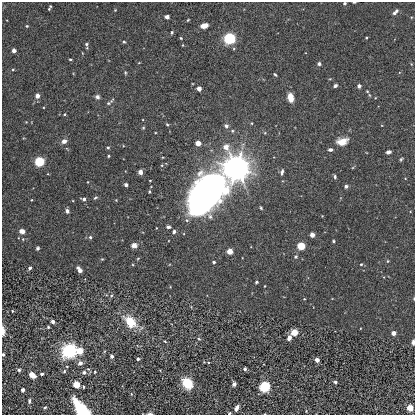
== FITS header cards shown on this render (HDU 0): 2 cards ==
NAXIS1  =                  413
NAXIS2  =                  413

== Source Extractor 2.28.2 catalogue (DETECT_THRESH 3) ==
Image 413 x 413 px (HDU 0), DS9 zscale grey, 1 PNG px = 1 image px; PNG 417 x 417 px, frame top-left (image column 1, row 413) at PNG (2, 2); no overlay
Background 7.01e-04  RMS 0.0059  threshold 0.0176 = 3 sigma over >= 5 px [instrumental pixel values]
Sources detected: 128; all 128 listed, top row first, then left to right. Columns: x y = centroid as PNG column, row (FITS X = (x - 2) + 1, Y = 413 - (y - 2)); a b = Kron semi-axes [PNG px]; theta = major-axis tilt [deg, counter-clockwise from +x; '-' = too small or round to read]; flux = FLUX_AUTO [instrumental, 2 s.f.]
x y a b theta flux
354 2 3 2 - 0.37
345 3 3 3 - 0.74
49 8 6 3 66 0.68
115 10 3 3 - 0.28
395 12 9 4 43 1.3
167 17 4 4 - 1.3
188 20 3 3 - 0.38
27 26 4 3 - 0.41
204 26 6 4 13 3.8
172 32 4 4 - 0.59
181 38 4 3 - 0.37
230 38 5 4 - 110
366 38 3 2 - 0.35
124 42 4 3 - 0.68
86 44 6 5 - 0.8
183 45 3 2 - 0.23
14 50 4 3 - 2.3
70 59 3 3 - 0.4
319 64 3 3 - 1.7
13 70 4 3 - 0.39
125 73 5 4 - 0.45
275 75 4 3 - 0.55
335 86 4 3 - 0.93
359 86 4 4 - 1.1
199 89 4 4 - 3.2
367 91 4 3 - 0.45
37 96 4 4 - 2.9
97 97 5 5 - 1.3
290 97 8 5 -77 4.6
108 103 7 4 26 0.76
64 114 4 3 - 0.53
26 122 3 3 - 0.24
252 123 4 3 - 0.32
167 124 5 3 - 0.48
226 126 6 5 - 1.2
143 128 4 4 - 0.43
232 131 5 4 - 0.54
64 141 5 5 - 1.9
342 141 12 8 13 4.4
198 143 4 4 - 5.3
108 147 4 4 - 0.58
330 150 5 4 - 1
388 152 5 4 - 1.5
108 156 3 3 - 0.47
401 159 4 3 - 0.52
39 161 4 4 - 51
236 168 10 10 - 680
140 172 5 4 - 1.8
282 172 7 4 77 1
335 177 4 4 - 0.76
150 181 3 2 - 0.25
126 185 3 3 - 1.6
346 186 3 3 - 1.5
215 187 6 6 - 160
149 192 3 2 - 0.44
205 194 24 18 51 340
95 198 6 4 39 0.56
84 199 4 3 - 1.4
31 200 4 2 - 0.26
116 200 3 3 - 0.3
261 208 4 3 - 0.47
67 211 4 4 - 1.3
210 216 9 5 -68 1.1
187 220 6 5 - 0.77
168 227 5 3 - 0.97
22 231 5 4 - 2.8
174 232 5 4 - 1
312 235 4 3 - 4.3
90 237 5 4 - 0.7
333 241 3 3 - 0.53
134 245 6 6 - 1.8
301 246 4 4 - 26
38 248 4 3 - 0.66
230 251 4 4 - 8.9
296 257 5 5 - 0.67
138 258 4 3 - 0.3
102 259 4 4 - 0.36
388 261 4 4 - 0.42
214 262 3 3 - 0.94
361 264 4 4 - 0.53
30 268 5 4 - 0.92
79 269 8 4 -54 1.8
256 282 3 3 - 0.55
265 286 2 2 - 0.3
111 296 6 4 55 0.63
304 299 3 2 - 0.27
414 299 4 3 - 0.29
12 311 3 3 - 0.38
53 322 4 3 - 1.5
130 322 14 9 -48 11
48 327 4 3 - 0.49
3 331 11 4 -86 1.9
294 332 4 4 - 21
394 333 4 3 - 3.9
289 338 5 4 - 2.6
199 339 6 3 -44 0.48
165 341 5 4 - 0.38
413 342 5 3 - 1.3
69 351 9 9 - 32
80 351 4 4 - 16
3 354 4 3 - 0.74
112 356 4 3 - 1.2
138 359 3 3 - 1.3
317 360 4 4 - 2.8
208 362 5 4 - 0.5
80 363 6 6 - 1.5
245 369 4 3 - 1.3
19 370 4 4 - 0.63
64 371 6 4 66 0.63
84 372 7 6 - 1.3
95 372 4 3 - 0.35
42 374 3 3 - 0.86
32 375 6 4 -39 4
335 382 4 3 - 0.8
187 383 7 6 - 22
76 384 4 4 - 25
234 384 4 4 - 1.4
83 387 4 2 - 0.35
265 387 7 7 - 16
23 390 4 3 - 2.5
29 401 6 3 88 0.76
45 408 4 3 - 0.54
237 408 6 3 59 2.2
410 408 4 4 - 23
81 409 17 8 -51 28
306 411 3 3 - 0.26
150 413 7 3 2 0.92
229 413 4 3 - 0.55
At the frame edge (FLAGS 8, measured only in part): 9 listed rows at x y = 354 2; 345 3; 414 299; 3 331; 413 342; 3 354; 81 409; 150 413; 229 413